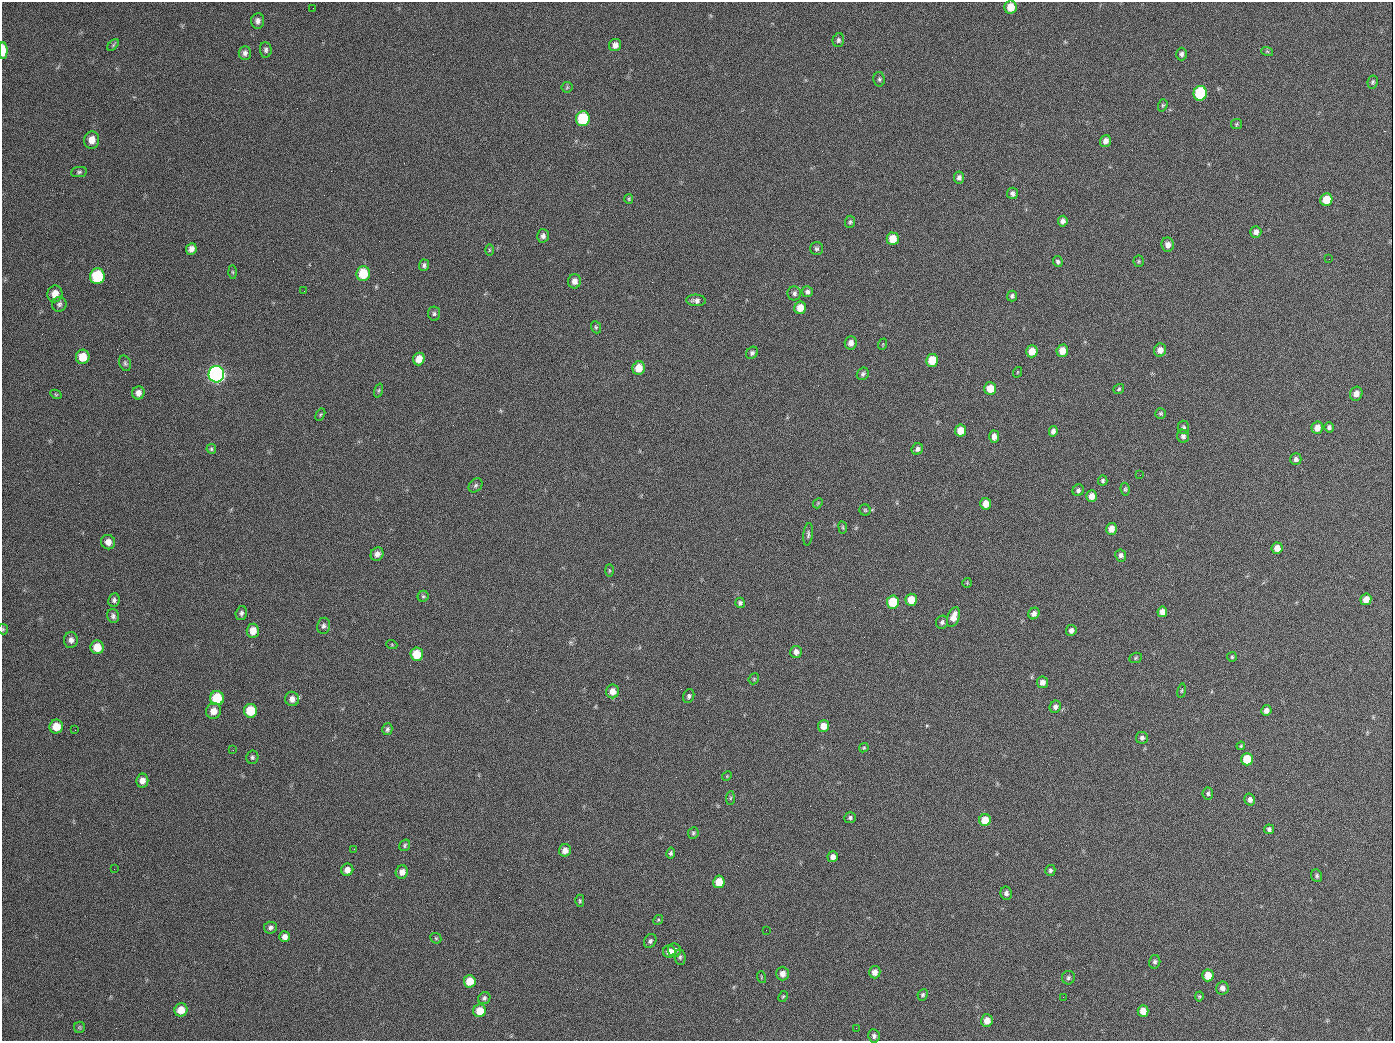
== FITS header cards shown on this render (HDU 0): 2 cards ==
NAXIS1  =                 1391
NAXIS2  =                 1039

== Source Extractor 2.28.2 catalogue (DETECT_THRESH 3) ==
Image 1391 x 1039 px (HDU 0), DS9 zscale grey, 1 PNG px = 1 image px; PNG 1395 x 1043 px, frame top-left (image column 1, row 1039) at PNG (2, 2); each listed source drawn as its Kron ellipse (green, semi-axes under 4 px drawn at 4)
Background 371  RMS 30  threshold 88.5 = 3 sigma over >= 5 px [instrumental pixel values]
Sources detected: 197; all 197 listed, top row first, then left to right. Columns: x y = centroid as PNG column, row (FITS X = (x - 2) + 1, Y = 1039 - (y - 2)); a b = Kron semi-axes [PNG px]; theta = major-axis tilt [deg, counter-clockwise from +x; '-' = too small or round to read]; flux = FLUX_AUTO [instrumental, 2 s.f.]
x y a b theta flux
1011 7 6 6 - 26000
313 8 2 2 - 1100
258 21 8 6 84 7600
838 40 7 5 75 4700
113 45 7 4 46 3300
615 45 6 6 - 10000
266 50 8 6 -87 5300
3 51 8 4 -89 39000
1267 51 6 4 -19 2600
245 53 7 6 - 6800
1181 54 6 5 - 5700
879 79 7 5 -80 4100
1373 82 6 5 - 3500
567 87 5 5 - 2800
1200 93 7 6 - 170000
1163 105 6 4 71 3300
583 119 7 7 - 110000
1236 124 5 5 - 2800
92 140 8 7 - 18000
1105 141 6 5 - 9800
79 172 8 5 7 4100
959 178 6 5 - 6400
1013 193 6 5 - 5700
629 199 5 4 - 2300
1326 200 6 6 - 40000
1063 221 5 5 - 7700
850 222 6 5 - 3600
1256 232 6 5 - 7700
543 236 6 6 - 7100
893 239 6 6 - 31000
1168 245 7 6 - 12000
191 249 6 5 - 9400
817 249 6 6 - 4600
489 250 5 3 - 2000
1329 259 2 2 - 850
1058 261 6 5 - 4200
1139 261 5 5 - 2800
424 265 6 5 - 4500
233 272 6 4 -88 2700
363 274 7 6 - 57000
97 276 8 7 - 110000
574 281 7 6 - 12000
304 291 2 2 - 770
807 292 5 5 - 5500
794 293 7 7 - 5900
55 294 8 7 - 19000
1012 296 5 5 - 4300
696 300 10 5 -2 7500
59 304 7 7 - 5800
800 308 6 6 - 24000
434 314 7 6 - 4400
596 327 6 5 - 3200
851 343 7 6 - 10000
883 344 6 3 71 1800
1160 350 6 6 - 13000
1032 351 6 5 - 27000
1062 351 6 6 - 24000
752 353 6 5 - 4900
83 357 7 7 - 33000
419 359 6 5 - 20000
932 360 6 6 - 46000
125 363 8 5 -75 4300
639 368 7 6 - 30000
1018 372 5 3 - 1800
216 374 8 8 - 930000
863 374 6 5 - 4700
990 389 6 6 - 31000
1119 389 5 4 - 3200
379 390 7 3 71 2700
138 393 7 6 - 11000
56 394 6 4 -29 2600
1356 394 7 6 - 13000
1160 413 5 5 - 2900
320 415 6 4 59 2500
1183 427 6 5 - 4300
1329 427 5 4 - 4800
1317 428 6 5 - 16000
960 431 6 5 - 26000
1053 431 5 4 - 7100
1183 436 6 6 - 6000
994 437 6 5 - 11000
211 449 5 5 - 3300
917 449 6 5 - 5800
1296 459 6 5 - 6300
1140 475 2 2 - 2200
1103 481 5 4 - 3500
476 485 8 6 46 4300
1125 489 6 4 -81 3000
1078 490 6 5 - 4900
1092 496 6 5 - 16000
818 503 6 4 47 2100
986 504 6 5 - 22000
865 510 5 5 - 2900
843 527 6 3 -82 2300
1111 529 6 5 - 16000
808 534 11 4 83 4800
108 542 7 7 - 12000
1277 548 6 5 - 19000
377 554 7 6 - 9900
1121 555 6 5 - 6700
609 570 6 3 -89 2200
967 583 5 5 - 2400
423 596 5 5 - 3000
1366 599 6 5 - 18000
114 600 7 6 - 5200
911 600 6 5 - 35000
893 602 6 6 - 81000
740 603 5 4 - 4500
1162 612 5 5 - 12000
241 613 7 5 74 5200
1034 614 6 5 - 9000
113 616 7 5 -73 5700
953 617 10 6 70 21000
942 622 6 6 - 4700
324 626 8 6 81 5800
3 629 5 5 - 2500
1071 630 5 5 - 8100
253 631 7 6 - 22000
71 640 8 7 - 8700
392 645 5 3 - 1900
97 647 7 6 - 27000
796 652 6 6 - 9800
417 654 7 6 - 46000
1232 657 5 5 - 2700
1136 658 6 5 - 2900
754 679 6 5 - 2300
1042 682 6 5 - 11000
612 691 7 6 - 18000
1182 691 7 3 81 2600
689 696 7 5 69 4700
217 698 7 7 - 73000
292 699 7 7 - 11000
1055 707 6 5 - 7800
1266 710 5 5 - 8800
214 711 8 7 - 17000
250 711 7 6 - 55000
56 726 7 7 - 27000
823 726 6 5 - 20000
387 729 6 5 - 4300
75 730 2 2 - 960
1142 738 6 6 - 5500
1241 746 4 3 - 2300
864 748 5 4 - 2600
233 750 2 2 - 1200
252 757 6 6 - 4000
1247 759 6 6 - 73000
727 776 5 4 - 1700
142 781 7 6 - 12000
1208 793 6 5 - 4000
730 798 7 4 87 3300
1250 799 6 5 - 7600
850 818 6 5 - 4100
985 820 6 5 - 32000
1269 829 5 5 - 4700
693 833 6 5 - 3500
405 845 6 5 - 3400
354 849 2 2 - 7100
565 850 6 6 - 13000
671 853 5 4 - 3700
833 857 5 5 - 9200
114 869 2 2 - 900
347 870 6 6 - 13000
1050 870 5 5 - 4100
402 872 6 6 - 12000
1317 876 6 5 - 3900
719 882 6 5 - 31000
1006 893 7 5 -79 6800
580 901 6 4 89 2800
658 920 5 4 - 2300
270 928 6 6 - 6200
766 930 2 2 - 2600
285 937 5 5 - 10000
436 938 6 5 - 2500
650 941 7 6 - 5100
674 950 7 6 - 9700
669 951 6 6 - 14000
680 957 8 5 -83 4400
1155 962 7 5 75 5000
875 972 6 5 - 12000
783 974 7 6 - 12000
1208 975 6 5 - 28000
761 977 6 3 -72 2000
1068 978 7 6 - 4600
470 981 6 6 - 31000
1222 988 6 6 - 8100
923 995 6 5 - 3600
783 996 6 4 62 2400
1199 996 5 4 - 2800
1063 997 2 2 - 850
484 998 6 5 - 5000
181 1010 7 6 - 25000
480 1011 6 6 - 29000
1143 1011 6 5 - 20000
987 1020 6 5 - 16000
79 1027 5 5 - 2700
856 1028 2 2 - 4000
874 1036 6 6 - 6100
At the frame edge (FLAGS 8, measured only in part): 2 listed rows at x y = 3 51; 3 629